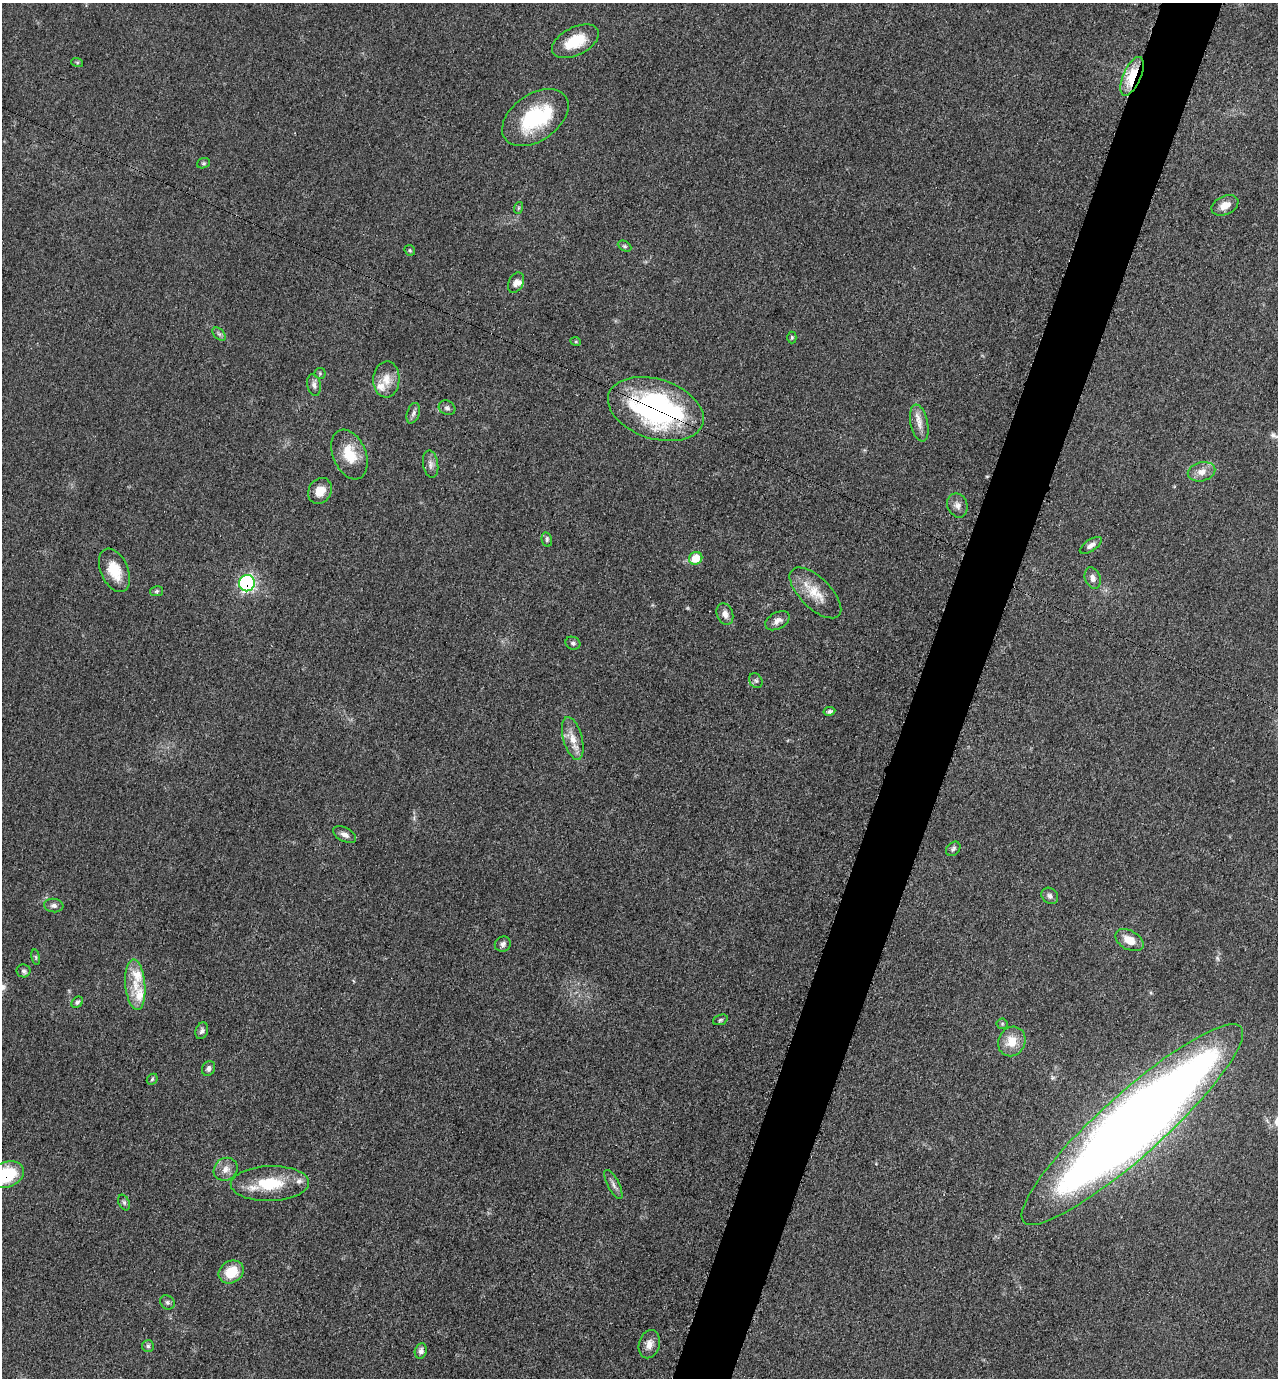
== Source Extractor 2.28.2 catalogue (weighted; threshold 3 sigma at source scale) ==
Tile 10 of 4 x 4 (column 2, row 3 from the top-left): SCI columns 1554-2829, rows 1387-2762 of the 5530 x 5520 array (HDU 1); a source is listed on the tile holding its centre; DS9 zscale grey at full resolution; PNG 1280 x 1380 px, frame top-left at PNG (2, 3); each listed source drawn as its Kron ellipse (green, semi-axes under 4 px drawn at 4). Shown black and unused: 5% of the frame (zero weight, under 3 of 5 exposures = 1% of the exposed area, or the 3 px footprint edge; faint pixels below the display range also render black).
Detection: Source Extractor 2.28.2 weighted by HDU 2 'WHT'; one run over the whole footprint, this tile lists its part. Background 0.0497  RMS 0.0056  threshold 0.025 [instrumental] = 3 sigma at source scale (4.5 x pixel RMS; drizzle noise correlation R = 1.50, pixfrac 1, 0.05/0.05 arcsec/px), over >= 5 px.
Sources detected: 73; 2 inside a brighter object's white glare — neither listed nor drawn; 5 inside a brighter listed object's ellipse — not listed separately; the other 66 listed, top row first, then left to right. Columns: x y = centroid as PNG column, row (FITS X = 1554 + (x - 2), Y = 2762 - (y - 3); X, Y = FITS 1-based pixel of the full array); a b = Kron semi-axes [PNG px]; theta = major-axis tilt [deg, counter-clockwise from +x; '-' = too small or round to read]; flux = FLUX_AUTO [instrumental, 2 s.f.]
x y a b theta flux
575 41 25 14 27 17
77 62 6 4 -18 0.71
1132 76 21 9 66 22
535 117 37 23 35 42
203 163 7 5 20 0.9
1225 205 14 9 24 5
518 208 6 4 71 0.63
625 246 7 5 -26 1.1
410 250 6 4 -46 0.78
516 283 11 7 62 2.9
219 334 8 5 -44 1.3
792 337 6 4 90 0.82
576 342 5 3 - 0.57
320 373 5 5 - 0.77
386 379 18 13 87 7.5
314 385 11 6 -78 2.3
447 408 8 7 - 1.6
656 409 49 30 -18 130
413 413 11 6 70 1.9
919 423 19 8 -78 5.4
349 454 26 16 -67 15
431 464 14 7 -81 2.8
1202 472 14 9 14 5.3
320 491 13 11 55 6.9
957 505 12 10 -67 3.4
547 540 7 5 -77 1.2
1091 545 12 6 34 2.9
696 558 7 6 - 13
114 570 23 13 -66 14
1093 578 11 7 -70 2.9
247 583 8 8 - 100
157 591 7 5 12 1
815 593 33 15 -44 13
725 614 11 8 -71 3.5
777 621 13 8 29 3.5
573 643 7 6 - 1.3
756 681 8 6 -56 1.4
829 711 6 4 11 1.2
573 738 22 9 -75 7.2
345 835 12 7 -28 2.7
953 849 8 6 44 1.3
1050 896 9 7 -44 2
54 906 9 6 -6 2
1129 940 15 9 -29 7.7
503 944 8 7 - 1.9
36 957 8 4 -81 0.88
23 971 7 6 - 1.5
135 985 25 10 -85 11
77 1002 6 5 - 1.1
720 1020 8 5 20 1
1002 1024 5 5 - 0.84
202 1031 8 6 70 1.7
1012 1041 15 13 61 11
208 1068 8 6 63 1.9
152 1079 6 4 47 0.85
1132 1124 146 31 42 1100
226 1169 12 11 - 4.6
6 1175 19 12 20 33
270 1183 39 17 2 24
613 1185 16 5 -63 2.5
124 1202 8 5 -64 1.3
231 1272 13 11 32 14
167 1302 7 6 - 1.3
649 1344 14 10 75 4.7
148 1346 6 6 - 1.2
421 1351 7 6 - 2.3
Overlapping masked pixels (flux is a lower limit): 4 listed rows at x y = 1132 76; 656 409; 247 583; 6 1175
Isophote crosses this tile's border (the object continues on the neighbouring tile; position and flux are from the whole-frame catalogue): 1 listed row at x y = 6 1175